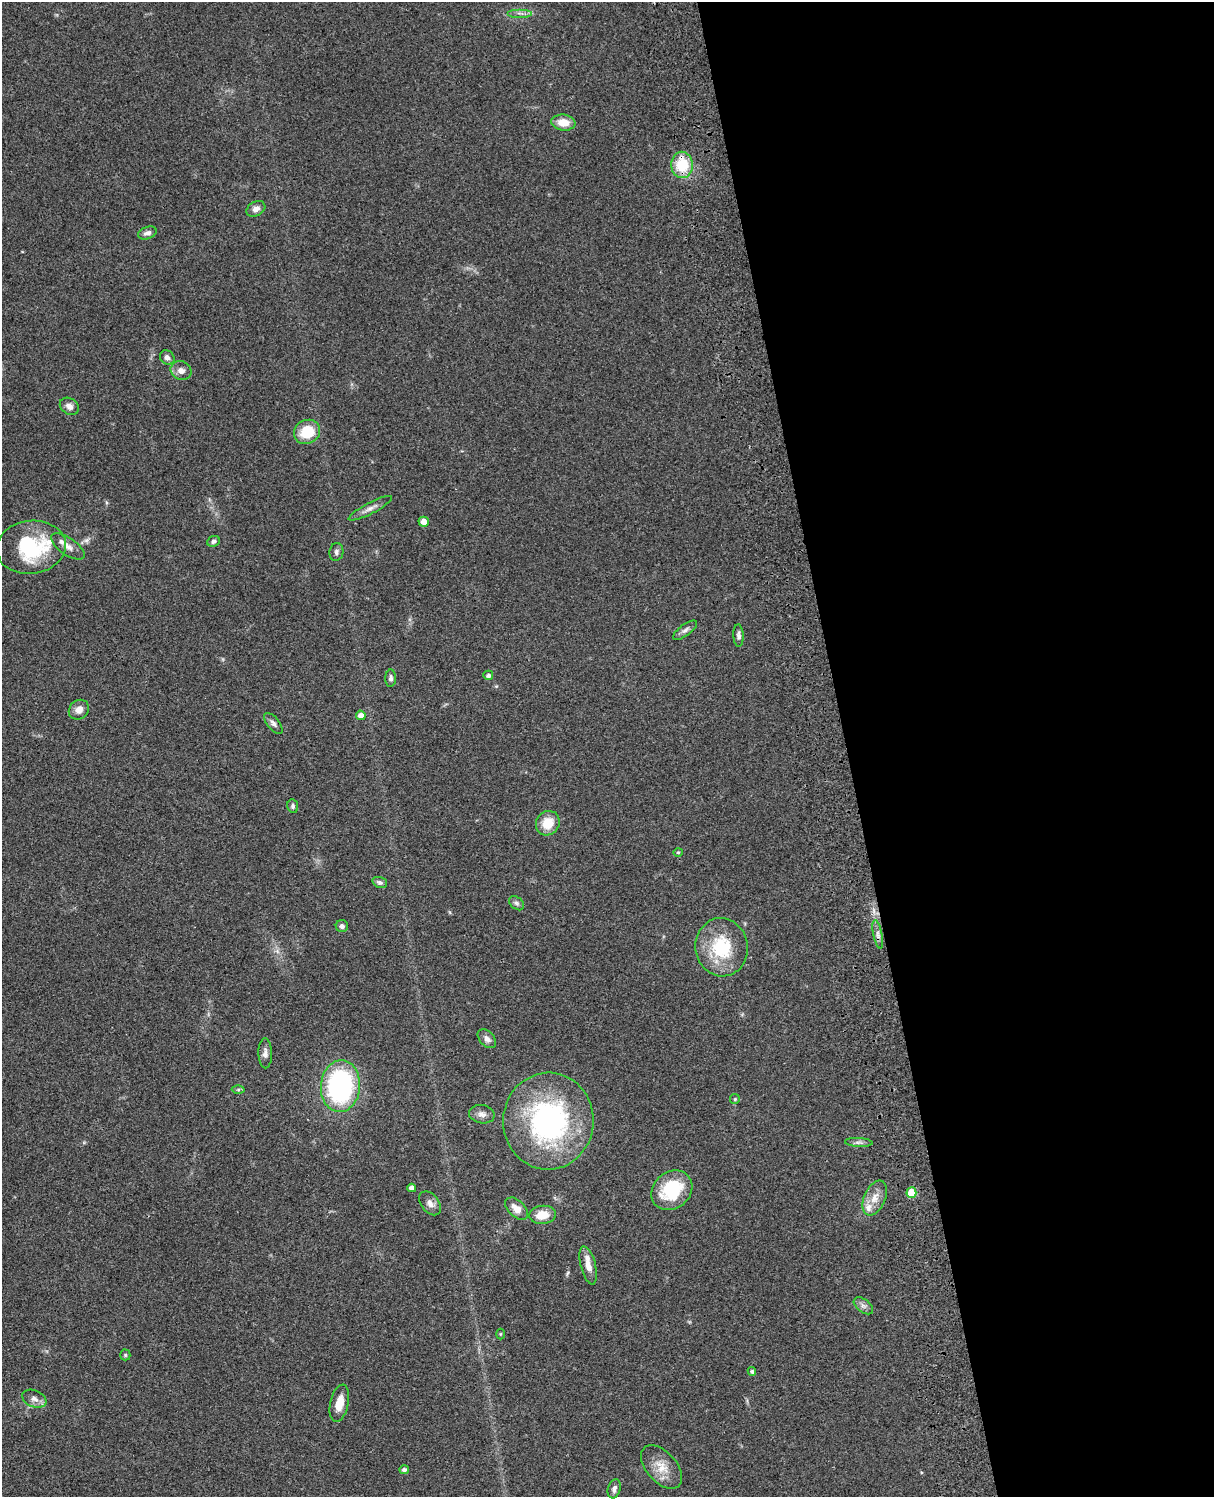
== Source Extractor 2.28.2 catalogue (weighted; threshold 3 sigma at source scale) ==
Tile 8 of 4 x 3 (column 4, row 2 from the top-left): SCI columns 3757-4968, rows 1773-3267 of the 5086 x 4926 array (HDU 1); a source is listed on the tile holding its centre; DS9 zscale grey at full resolution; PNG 1216 x 1499 px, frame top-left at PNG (2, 2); each listed source drawn as its Kron ellipse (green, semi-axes under 4 px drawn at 4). Shown black and unused: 30% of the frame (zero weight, under 3 of 4 exposures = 6% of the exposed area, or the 3 px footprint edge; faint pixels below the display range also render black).
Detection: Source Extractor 2.28.2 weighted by HDU 2 'WHT'; one run over the whole footprint, this tile lists its part. Background 0.0961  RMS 0.0063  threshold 0.0282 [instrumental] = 3 sigma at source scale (4.5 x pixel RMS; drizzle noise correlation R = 1.50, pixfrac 1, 0.05/0.05 arcsec/px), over >= 5 px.
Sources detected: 57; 2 inside a brighter listed object's ellipse — not listed separately; the other 55 listed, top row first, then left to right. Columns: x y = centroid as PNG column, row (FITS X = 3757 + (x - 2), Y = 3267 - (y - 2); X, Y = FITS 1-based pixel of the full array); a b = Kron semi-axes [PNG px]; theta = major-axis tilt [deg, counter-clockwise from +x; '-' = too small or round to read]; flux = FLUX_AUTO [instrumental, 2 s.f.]
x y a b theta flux
520 13 12 2 0 1.8
563 123 12 8 -7 9
682 165 13 11 -89 20
256 209 10 7 29 3.2
147 233 9 6 19 2.9
167 357 8 6 -38 2.7
181 371 11 9 -25 3.9
69 406 10 8 -32 3.3
307 432 13 11 29 18
370 508 24 5 27 4
424 522 5 5 - 5.5
214 541 6 5 - 1.4
68 546 19 8 -34 4.8
31 547 35 26 7 53
336 552 9 7 79 1.9
685 630 14 5 37 2.3
738 635 11 5 -87 2
488 675 5 4 - 1.8
391 678 8 5 89 2
79 710 11 9 40 4.8
361 715 5 4 - 3.9
273 723 12 6 -51 2.2
293 806 7 5 -79 1.5
548 823 13 11 54 12
678 852 4 4 - 0.76
380 882 7 5 -17 1.4
517 903 8 6 -40 1.6
342 926 6 6 - 2
878 934 14 4 -79 2.5
722 947 29 26 -82 33
487 1039 11 7 -46 3
265 1053 15 7 -89 2.9
340 1086 26 19 85 110
238 1090 6 4 1 0.99
735 1099 5 5 - 0.82
482 1114 13 9 -10 3.5
548 1121 48 45 87 130
859 1142 14 4 -3 2
412 1188 4 4 - 2.8
672 1190 22 18 39 33
911 1193 5 5 - 18
875 1198 18 10 66 7.4
430 1203 13 9 -51 3.9
517 1209 13 8 -43 5.5
542 1215 13 9 5 9.6
588 1266 19 7 -75 6.4
863 1306 11 6 -37 2.5
500 1334 5 3 - 0.57
125 1355 5 5 - 0.8
752 1371 4 4 - 1.2
34 1399 13 8 -23 3.5
339 1403 19 9 77 8.4
662 1467 26 15 -48 11
404 1470 5 4 - 1.8
614 1489 10 6 73 2.3
Overlapping masked pixels (flux is a lower limit): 1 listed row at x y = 682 165